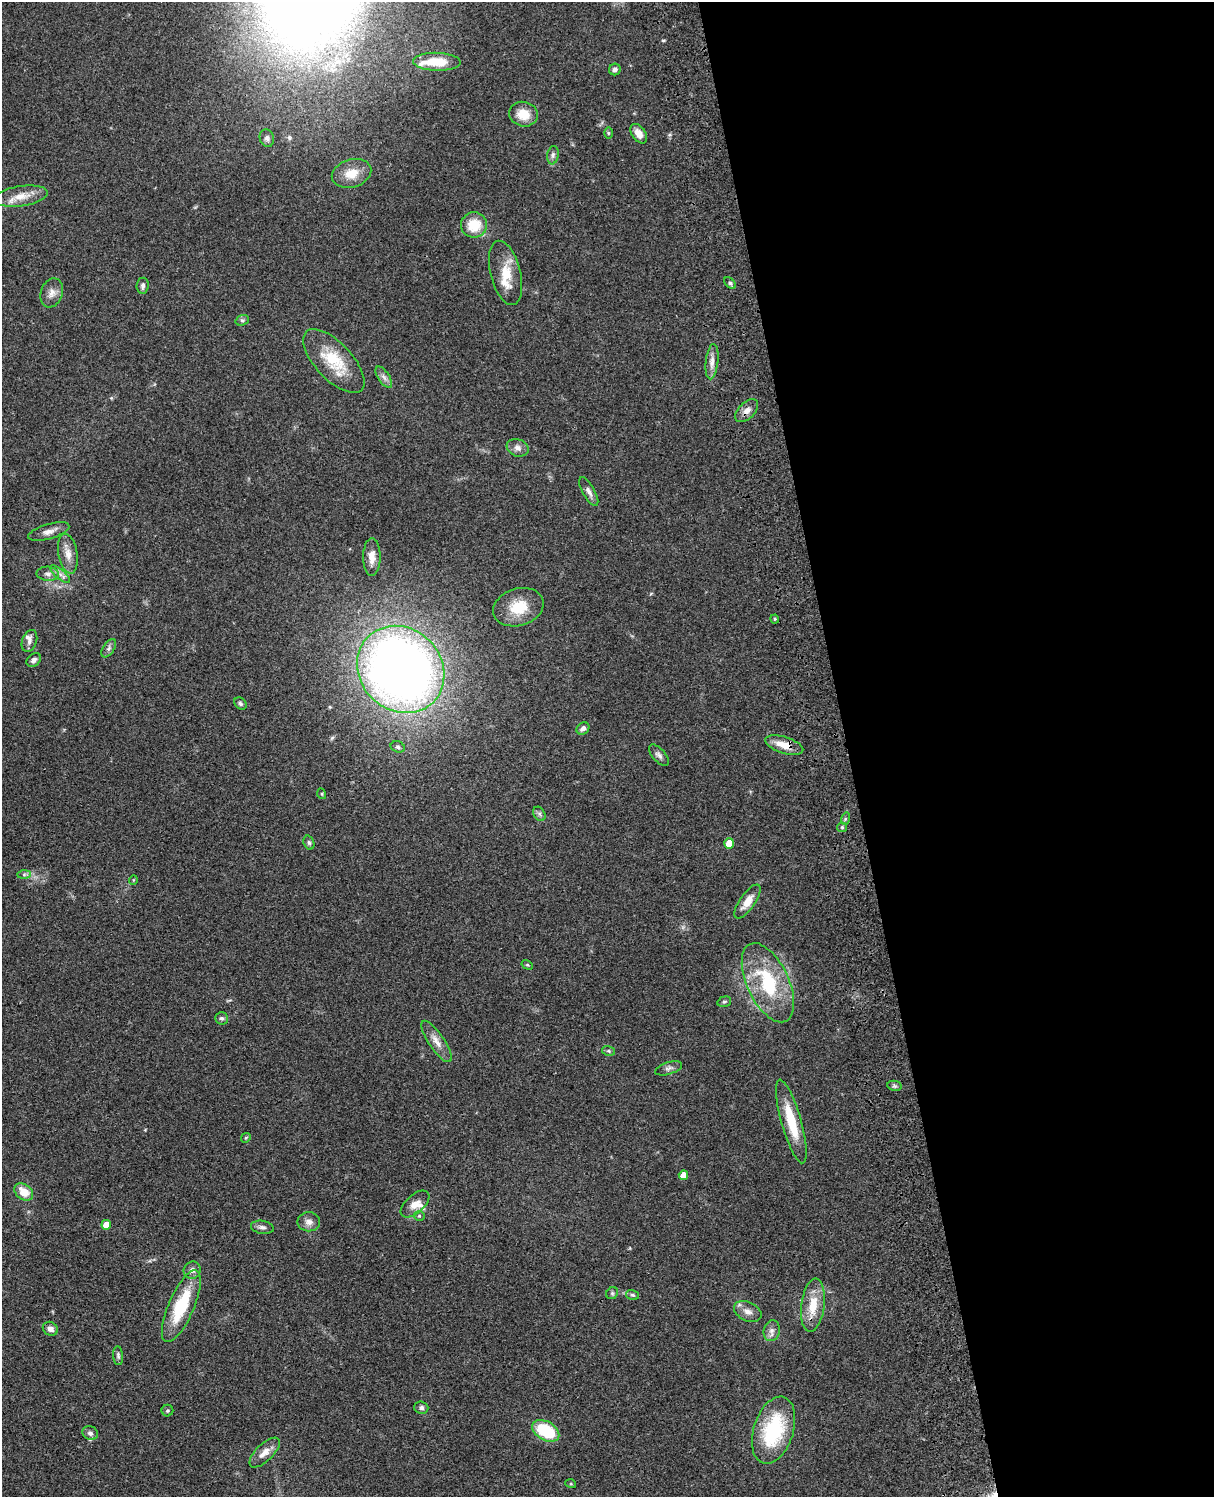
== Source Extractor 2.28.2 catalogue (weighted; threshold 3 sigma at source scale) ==
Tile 8 of 4 x 3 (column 4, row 2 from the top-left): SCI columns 3756-4967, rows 1774-3268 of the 5086 x 4928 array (HDU 1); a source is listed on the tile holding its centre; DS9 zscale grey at full resolution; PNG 1216 x 1499 px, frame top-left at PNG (2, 2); each listed source drawn as its Kron ellipse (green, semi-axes under 4 px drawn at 4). Shown black and unused: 30% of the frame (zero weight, under 3 of 4 exposures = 6% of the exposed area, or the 3 px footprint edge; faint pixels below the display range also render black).
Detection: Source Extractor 2.28.2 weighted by HDU 2 'WHT'; one run over the whole footprint, this tile lists its part. Background 0.0782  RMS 0.0058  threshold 0.026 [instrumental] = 3 sigma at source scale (4.5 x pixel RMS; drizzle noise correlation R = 1.50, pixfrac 1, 0.05/0.05 arcsec/px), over >= 5 px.
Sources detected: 83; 4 inside a brighter listed object's ellipse — not listed separately; the other 79 listed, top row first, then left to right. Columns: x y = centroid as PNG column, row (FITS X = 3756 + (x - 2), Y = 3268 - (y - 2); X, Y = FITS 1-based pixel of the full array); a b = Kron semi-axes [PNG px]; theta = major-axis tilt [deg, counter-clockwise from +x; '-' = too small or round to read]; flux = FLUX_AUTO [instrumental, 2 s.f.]
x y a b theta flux
437 62 24 9 -1 12
615 69 6 6 - 1.8
523 114 14 12 -15 9.4
608 133 6 4 -89 0.69
639 134 11 6 -55 5.1
267 138 9 7 -73 2
553 155 9 5 81 1.6
351 173 20 14 16 8.8
21 196 27 10 8 8.9
474 225 13 12 - 13
505 273 33 15 -76 14
730 283 7 4 -45 1
143 286 8 6 85 1.8
52 293 15 11 70 4.4
242 320 7 5 19 1
334 361 40 18 -47 25
712 362 18 6 84 3.8
384 377 12 5 -56 2.4
747 411 14 8 45 3.7
518 448 11 8 -20 3.1
589 492 16 6 -61 2.8
49 532 21 7 16 4.3
68 554 20 9 -80 6.1
372 557 19 8 89 5.8
48 574 11 7 -4 2.7
60 574 12 5 -40 2.5
518 607 26 18 17 17
775 619 4 4 - 0.69
29 641 11 7 70 2.3
109 648 10 5 57 1.7
34 660 8 6 37 2.1
401 669 46 41 -45 590
240 703 7 5 -47 1.3
583 728 7 5 38 2.7
784 745 20 8 -17 8.3
398 747 7 5 -17 1.3
659 755 13 6 -48 2.2
322 794 5 3 - 0.52
539 814 7 5 -60 1.3
845 819 6 4 73 0.94
842 827 5 5 - 0.84
309 843 7 5 -72 1.2
729 843 5 5 - 9.7
24 874 7 4 1 1.1
133 880 5 3 - 0.44
748 901 20 8 55 6.7
527 965 6 4 -28 0.69
768 983 43 21 -65 41
724 1002 7 5 15 1
221 1018 6 6 - 1.4
437 1041 24 8 -56 5.6
609 1051 6 5 - 0.9
669 1068 14 6 18 2.1
895 1086 7 5 -11 1.1
791 1121 43 10 -74 19
246 1138 5 4 - 0.66
683 1175 5 4 - 5.3
24 1192 10 7 -38 9.2
415 1204 17 9 41 5.3
419 1216 5 5 - 0.89
309 1222 11 9 -1 3.3
106 1225 5 5 - 7
262 1227 11 6 -9 2.1
192 1270 9 8 - 2.6
612 1293 6 5 - 0.96
633 1295 6 5 - 1.1
813 1305 27 11 83 13
181 1306 39 12 66 31
748 1311 15 9 -26 4.2
50 1329 8 6 -33 2.8
772 1331 10 8 76 2.8
118 1356 9 5 -85 1.3
421 1408 7 6 - 1.6
167 1411 6 6 - 1
774 1430 34 20 72 45
546 1431 15 9 -30 28
90 1433 8 7 - 2
265 1452 19 8 44 5
571 1484 5 3 - 0.54
Overlapping masked pixels (flux is a lower limit): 2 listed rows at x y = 784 745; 813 1305